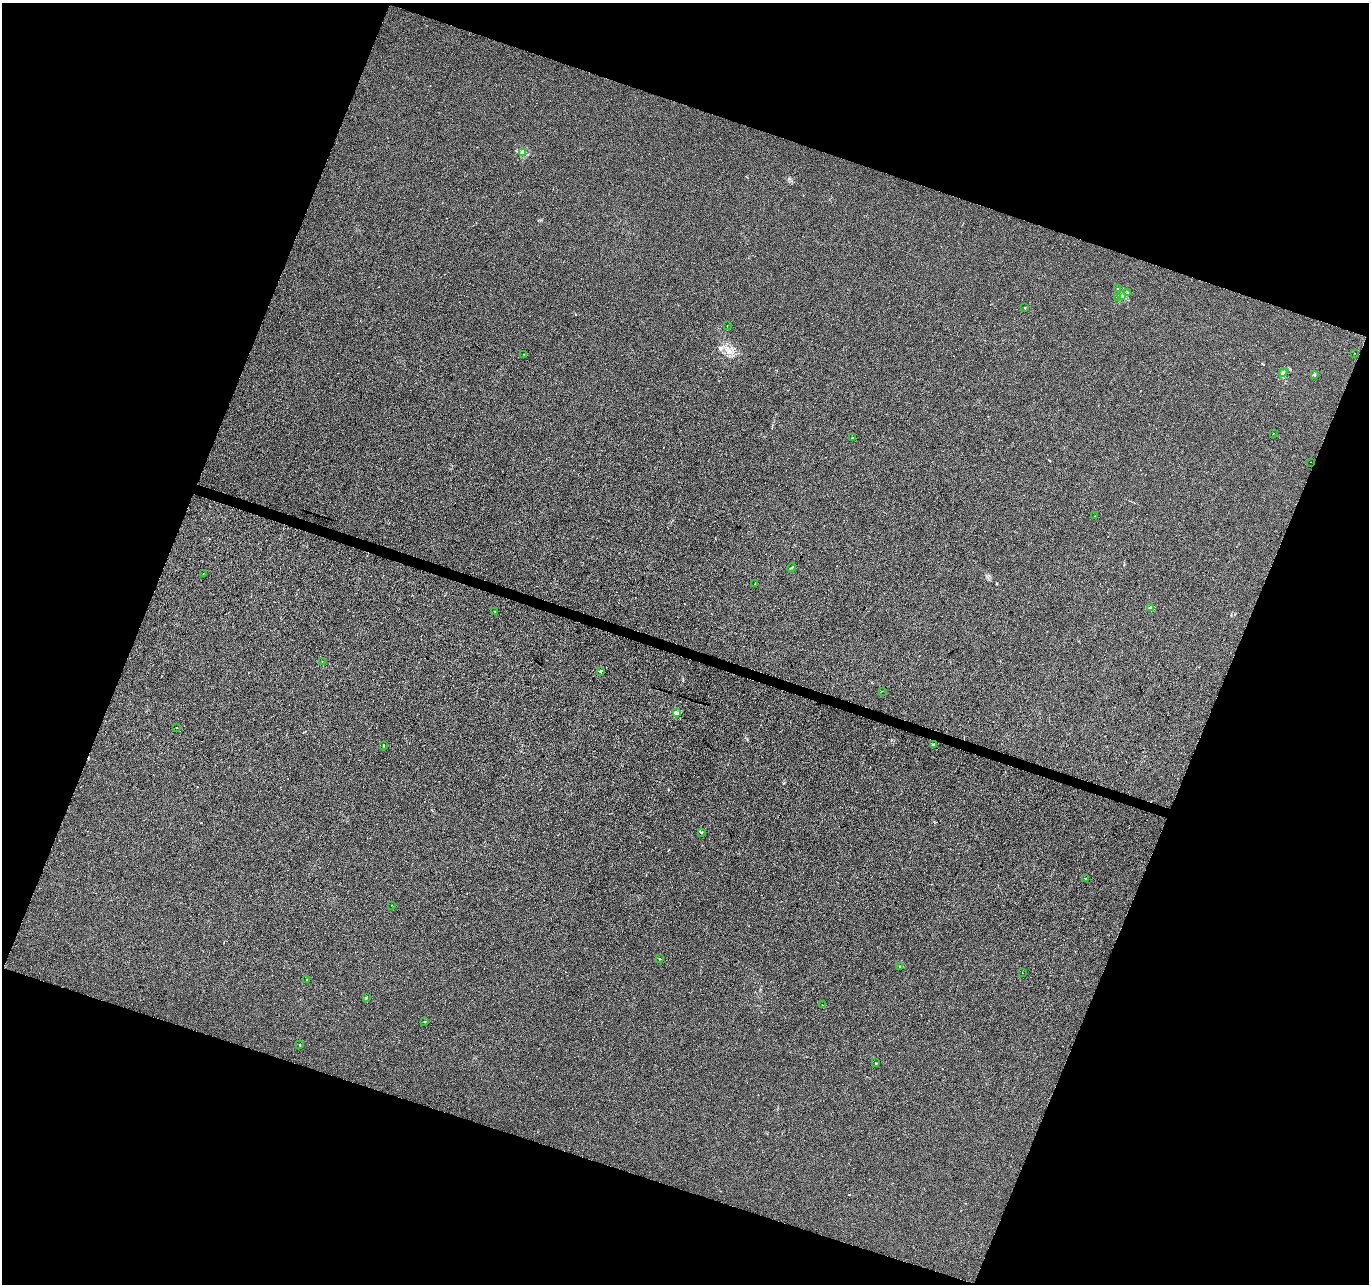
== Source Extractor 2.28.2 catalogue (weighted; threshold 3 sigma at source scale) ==
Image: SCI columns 10-5474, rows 279-5405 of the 5475 x 5619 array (HDU 1 of 3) = the unmasked area's bounding box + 8 px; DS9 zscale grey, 4 x 4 block average (1 PNG px = mean of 4 x 4 image px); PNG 1371 x 1286 px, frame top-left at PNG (2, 3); each listed source drawn as its Kron ellipse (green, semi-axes under 4 px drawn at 4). Shown black and unused: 40% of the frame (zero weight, under 3 of 4 exposures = <1% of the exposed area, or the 3 px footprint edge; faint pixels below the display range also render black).
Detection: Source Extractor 2.28.2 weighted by HDU 2 'WHT'. Background 0.00347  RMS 0.0029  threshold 0.0132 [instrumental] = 3 sigma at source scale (4.5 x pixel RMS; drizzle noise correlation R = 1.50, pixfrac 1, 0.0396/0.0396 arcsec/px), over >= 5 px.
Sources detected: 40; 1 inside a brighter listed object's ellipse — not listed separately; the other 39 listed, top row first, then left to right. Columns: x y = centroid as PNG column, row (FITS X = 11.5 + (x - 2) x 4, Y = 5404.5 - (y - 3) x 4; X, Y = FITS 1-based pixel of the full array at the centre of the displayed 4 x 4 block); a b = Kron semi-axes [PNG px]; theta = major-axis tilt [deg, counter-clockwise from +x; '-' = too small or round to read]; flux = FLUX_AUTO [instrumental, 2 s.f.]
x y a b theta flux
523 152 2 2 - 24
1117 288 2 2 - 0.56
1128 293 2 2 - 0.8
1121 295 2 2 - 0.98
1117 297 2 2 - 1.1
1025 307 2 2 - 1
727 326 2 2 - 0.43
1354 353 2 2 - 0.61
524 354 2 2 - 0.39
1283 372 4 2 - 1.8
1315 374 2 2 - 1.8
1273 433 2 2 - 0.33
852 438 2 2 - 0.99
1310 462 2 2 - 0.63
1094 516 2 2 - 0.5
791 567 4 2 - 1.9
203 574 2 2 - 0.51
755 584 2 2 - 0.6
1151 608 2 2 - 1.3
495 611 2 2 - 0.44
322 662 2 2 - 0.38
600 671 2 2 - 7.5
882 691 2 2 - 0.32
676 713 2 2 - 30
176 728 2 2 - 0.32
934 744 3 2 - 1.8
383 745 2 2 - 3.2
701 832 3 2 - 1.1
1086 879 2 2 - 0.91
391 905 2 2 - 0.31
660 959 3 2 - 0.82
899 966 2 2 - 0.58
1022 972 2 2 - 0.63
306 980 2 2 - 0.68
366 998 2 2 - 0.4
822 1005 2 2 - 0.6
424 1022 2 2 - 0.65
300 1045 2 2 - 2.9
875 1063 2 2 - 0.9
Diffuse or blended objects may show on this block-average render without a row.